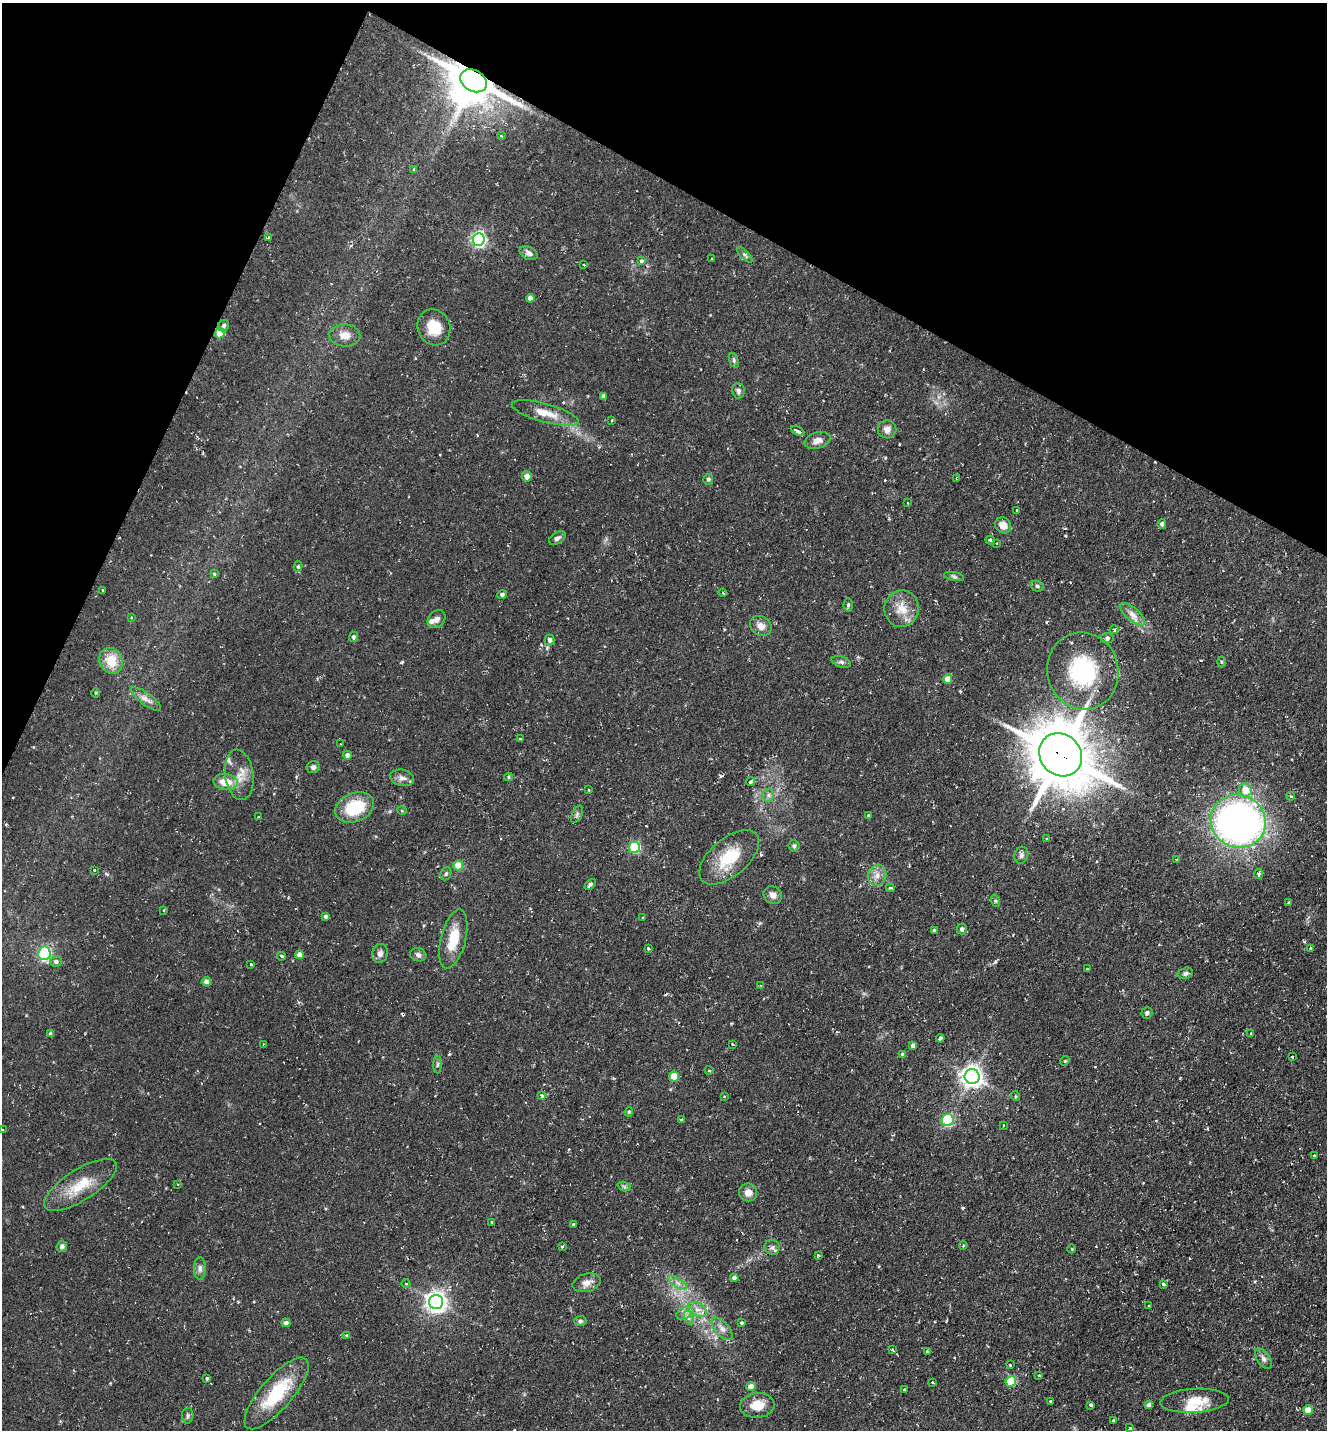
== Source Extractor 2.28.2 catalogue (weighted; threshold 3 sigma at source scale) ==
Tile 2 of 4 x 4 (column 2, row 1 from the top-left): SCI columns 1603-2927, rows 4286-5713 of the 5727 x 5714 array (HDU 1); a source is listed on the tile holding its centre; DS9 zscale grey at full resolution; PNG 1329 x 1432 px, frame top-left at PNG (2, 3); each listed source drawn as its Kron ellipse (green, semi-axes under 4 px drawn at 4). Shown black and unused: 22% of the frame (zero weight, under 2 of 3 exposures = <1% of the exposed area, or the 3 px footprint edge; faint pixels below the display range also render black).
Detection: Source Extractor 2.28.2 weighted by HDU 2 'WHT'; one run over the whole footprint, this tile lists its part. Background 0.0823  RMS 0.0071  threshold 0.0319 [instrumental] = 3 sigma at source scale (4.5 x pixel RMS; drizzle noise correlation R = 1.50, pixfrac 1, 0.05/0.05 arcsec/px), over >= 5 px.
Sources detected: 194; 8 cosmic-ray / hot-pixel residue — neither listed nor drawn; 3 inside a brighter listed object's ellipse — not listed separately; the other 183 listed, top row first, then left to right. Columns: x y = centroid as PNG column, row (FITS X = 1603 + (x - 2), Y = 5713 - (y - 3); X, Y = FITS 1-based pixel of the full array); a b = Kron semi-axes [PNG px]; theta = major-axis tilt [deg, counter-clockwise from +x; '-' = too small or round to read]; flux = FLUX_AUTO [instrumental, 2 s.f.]
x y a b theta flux
474 81 14 10 -30 2800
501 136 3 2 - 0.55
414 170 4 4 - 1.5
268 238 3 3 - 1.4
479 239 6 6 - 170
528 253 10 6 -28 3.1
745 255 9 4 -45 1.5
712 259 3 3 - 1
641 261 3 3 - 2.5
584 265 3 2 - 0.63
530 298 4 4 - 3.9
224 326 6 5 - 1.9
434 327 18 16 -66 17
220 333 5 5 - 21
345 335 15 11 -2 6.7
734 360 8 4 -72 1.3
738 391 8 6 -84 2.3
603 396 4 4 - 2.4
545 413 34 9 -15 13
612 420 3 2 - 0.54
887 429 9 9 - 4.3
798 431 7 3 -25 2.6
818 441 13 8 15 5.3
527 476 5 5 - 5.6
957 478 3 3 - 2
708 479 5 5 - 1.7
908 503 3 3 - 0.77
1016 511 3 3 - 0.99
1162 524 5 4 - 2
1003 525 8 7 - 6.4
557 538 9 5 31 2.2
990 540 4 3 - 2.8
996 543 3 2 - 0.78
298 567 5 4 - 1
214 574 4 3 - 1.7
954 577 10 4 -11 1.5
1037 586 7 5 -17 1.5
103 590 3 3 - 1.4
723 593 4 3 - 0.7
502 595 4 4 - 1.9
848 605 6 4 89 1.2
902 609 18 17 - 13
1132 614 15 6 -40 4.9
131 617 4 3 - 0.9
436 619 10 7 44 3.2
761 626 11 9 -33 5.2
1114 629 4 3 - 0.81
353 637 5 4 - 1.8
1107 638 6 5 - 1.8
550 640 5 5 - 2.7
111 661 13 11 -61 15
841 662 10 5 -18 1.8
1221 662 5 3 - 0.82
1083 671 39 35 -76 62
948 679 5 4 - 8.3
95 693 5 3 - 0.72
146 699 18 6 -36 4.3
520 739 3 2 - 0.48
341 744 3 2 - 0.76
347 755 4 4 - 3.2
1061 755 23 20 -47 3800
313 767 6 6 - 2.1
239 775 25 14 -82 11
508 777 4 4 - 0.89
402 778 12 8 -15 3.8
751 781 4 3 - 3.7
225 782 12 8 -8 13
588 789 3 3 - 1.3
1245 790 6 6 - 13
768 795 6 6 - 2
1291 796 4 3 - 1.1
355 807 20 14 21 29
402 811 5 3 - 0.65
577 814 9 5 64 1.5
868 815 3 3 - 3.9
259 817 3 3 - 1.4
1238 821 28 26 -24 390
1046 839 4 3 - 1
794 846 5 5 - 1.2
635 848 5 5 - 56
1021 855 8 6 73 2.1
729 857 36 19 40 27
1177 859 3 3 - 0.62
458 865 5 5 - 17
94 870 3 3 - 1
446 874 7 5 68 1.2
1259 874 5 4 - 2
877 875 11 9 71 5.1
590 884 6 4 44 1.8
890 888 4 3 - 1.5
773 895 9 8 - 4.2
996 901 6 4 -71 1
1289 903 4 4 - 0.96
164 910 3 2 - 0.87
325 916 4 4 - 1.6
643 918 3 3 - 1.4
962 929 5 5 - 2.3
934 930 4 4 - 1.3
453 939 30 12 76 18
648 948 3 3 - 2.6
1311 948 4 3 - 2.3
44 953 7 6 - 50
380 953 10 7 76 3.4
299 955 4 4 - 4.5
418 955 8 6 -17 2.1
282 956 4 3 - 3.4
56 962 6 5 - 2.1
251 964 3 3 - 1.1
1088 969 4 3 - 1.8
1185 973 8 5 14 1.8
206 982 4 4 - 4.1
760 985 4 3 - 0.69
1147 1013 6 5 - 1.7
1251 1033 3 3 - 2.5
51 1034 4 4 - 2.7
940 1038 4 3 - 1.5
263 1044 3 2 - 0.52
733 1044 3 3 - 1.8
913 1045 4 4 - 2.8
903 1055 4 4 - 2.3
1292 1057 3 2 - 0.58
1065 1061 5 4 - 0.77
437 1065 9 4 88 1.4
709 1070 4 3 - 0.62
674 1076 5 5 - 23
972 1077 7 7 - 490
542 1095 3 3 - 3.2
724 1096 3 2 - 0.99
1015 1096 5 3 - 0.77
629 1112 5 4 - 0.95
681 1120 4 3 - 6.4
948 1120 6 6 - 65
1003 1125 3 2 - 1.3
2 1130 3 2 - 0.75
1314 1156 3 2 - 1.1
177 1184 3 2 - 0.71
81 1185 42 15 32 22
624 1186 7 4 -19 1.2
748 1192 9 8 - 5.5
492 1222 4 3 - 0.72
573 1225 3 3 - 0.92
963 1245 4 3 - 0.98
62 1246 5 5 - 2
562 1247 3 2 - 1.1
772 1247 8 7 - 2.3
1072 1249 4 3 - 0.54
818 1255 3 3 - 1
200 1268 11 6 -90 2.6
734 1278 4 4 - 3.7
587 1283 14 9 16 5
678 1283 11 4 -34 2.9
406 1284 4 3 - 0.61
1163 1284 4 3 - 3
436 1302 7 7 - 450
1149 1306 3 2 - 0.79
697 1309 10 6 -29 4.4
685 1313 9 5 25 3
689 1318 7 4 -71 1.9
580 1321 6 5 - 1.4
286 1323 4 4 - 2.5
741 1323 3 3 - 0.82
722 1329 14 6 -47 4
346 1335 4 3 - 0.82
892 1350 3 3 - 1.3
927 1351 4 3 - 1
1264 1359 11 6 -55 2.7
1010 1365 3 3 - 1.6
1039 1376 3 3 - 2.4
207 1378 3 3 - 5.3
932 1382 3 2 - 1.2
1011 1382 5 5 - 34
751 1387 5 4 - 6
904 1390 2 2 - 0.74
277 1393 45 16 49 39
1050 1401 3 3 - 1.2
1195 1401 34 12 4 14
757 1405 17 12 7 12
1091 1405 3 3 - 6.7
1149 1405 4 4 - 3.5
1308 1410 5 5 - 11
188 1416 8 5 89 1.6
1113 1420 3 3 - 1.3
1130 1428 3 3 - 2.4
Overlapping masked pixels (flux is a lower limit): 4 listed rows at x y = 474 81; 220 333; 957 478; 1061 755
Isophote crosses this tile's border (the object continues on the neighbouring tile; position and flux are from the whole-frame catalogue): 1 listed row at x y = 2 1130
Unlisted compact peaks at least as high as the median listed source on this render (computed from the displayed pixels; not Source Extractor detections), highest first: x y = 995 962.